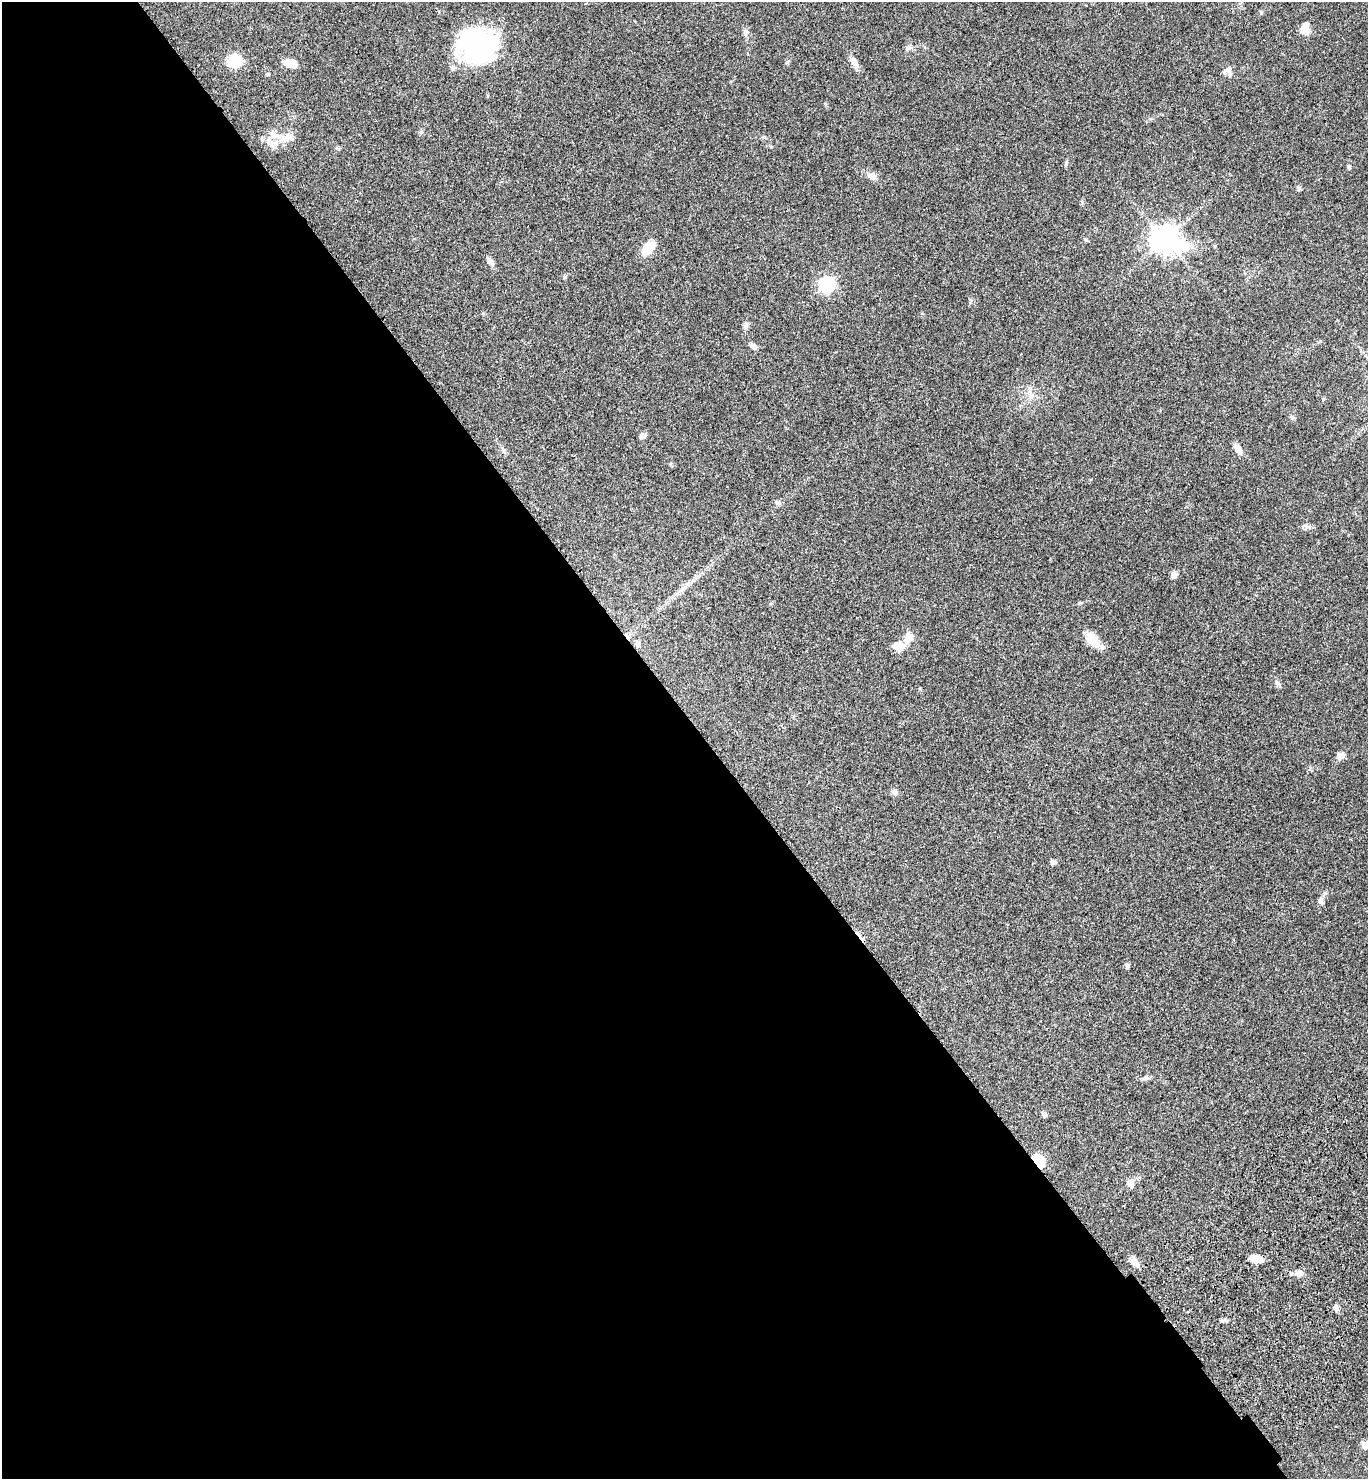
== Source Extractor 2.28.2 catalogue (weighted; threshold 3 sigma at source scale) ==
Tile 9 of 4 x 4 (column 1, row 3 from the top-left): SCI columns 385-1750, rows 1577-3053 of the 6092 x 6110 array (HDU 1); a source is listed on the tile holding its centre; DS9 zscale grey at full resolution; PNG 1370 x 1481 px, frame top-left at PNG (2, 2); no overlay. Shown black and unused: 52% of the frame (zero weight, under 3 of 4 exposures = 6% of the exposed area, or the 3 px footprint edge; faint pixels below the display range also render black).
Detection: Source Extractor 2.28.2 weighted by HDU 2 'WHT'; one run over the whole footprint, this tile lists its part. Background 0.0616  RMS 0.0057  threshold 0.0256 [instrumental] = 3 sigma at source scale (4.5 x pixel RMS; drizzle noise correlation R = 1.50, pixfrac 1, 0.05/0.05 arcsec/px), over >= 5 px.
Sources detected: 54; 1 cosmic-ray / hot-pixel residue — not listed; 2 inside a brighter listed object's ellipse — not listed separately; the other 51 listed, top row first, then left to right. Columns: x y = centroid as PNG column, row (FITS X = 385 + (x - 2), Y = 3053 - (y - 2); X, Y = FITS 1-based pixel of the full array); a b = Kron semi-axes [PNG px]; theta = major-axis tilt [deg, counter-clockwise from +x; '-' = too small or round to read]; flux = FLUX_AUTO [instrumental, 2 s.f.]
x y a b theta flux
1261 12 5 5 - 0.77
1305 29 13 9 86 5.5
745 32 9 7 90 1.7
477 45 39 35 -7 79
907 48 7 4 89 1
234 61 11 10 - 18
854 62 20 7 -52 3
290 63 14 7 -13 7.6
1229 73 15 7 -71 2.6
267 74 6 4 13 0.72
273 134 14 9 -64 5.1
288 137 14 11 30 5.5
1349 167 7 4 -81 0.87
872 176 12 8 -22 3.4
1298 188 8 5 -71 1
1165 239 10 9 - 650
1086 240 6 5 - 0.77
648 248 15 9 51 12
490 261 11 7 -61 2.2
564 277 6 4 -68 0.8
826 284 7 7 - 130
746 325 10 6 77 1.8
753 346 10 7 -36 2.1
1031 395 9 8 - 3
1292 417 7 4 -45 0.89
643 436 8 7 - 1.8
1238 449 16 7 -55 3.7
777 503 9 5 -31 1.4
1306 526 8 4 -54 1.2
1174 575 8 6 64 2.5
682 589 14 5 57 2.5
908 638 15 10 74 6
1093 641 25 11 -46 8.6
637 644 8 6 -89 2
897 644 18 9 15 4.3
1277 683 8 6 -56 1.4
1339 755 11 8 87 2.4
895 792 8 7 - 2.3
1053 862 6 5 - 1.8
1320 901 8 7 - 2
1127 966 7 5 -70 0.95
1146 1078 9 6 9 1.5
1044 1114 6 5 - 1.6
1038 1161 6 5 - 57
1130 1183 11 10 - 3
1256 1259 9 7 -12 8.3
1134 1262 14 8 -44 3.6
1299 1273 11 9 -8 3.3
1336 1308 7 6 - 2
1226 1320 9 3 -22 0.98
1366 1444 13 6 40 5
Overlapping masked pixels (flux is a lower limit): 1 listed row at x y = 1038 1161
Isophote crosses this tile's border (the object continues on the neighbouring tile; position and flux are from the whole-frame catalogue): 1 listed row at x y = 1366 1444
Unlisted compact peaks at least as high as the median listed source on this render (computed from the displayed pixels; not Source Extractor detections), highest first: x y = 771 147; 1066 163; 1080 603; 421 132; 1082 202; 764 137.